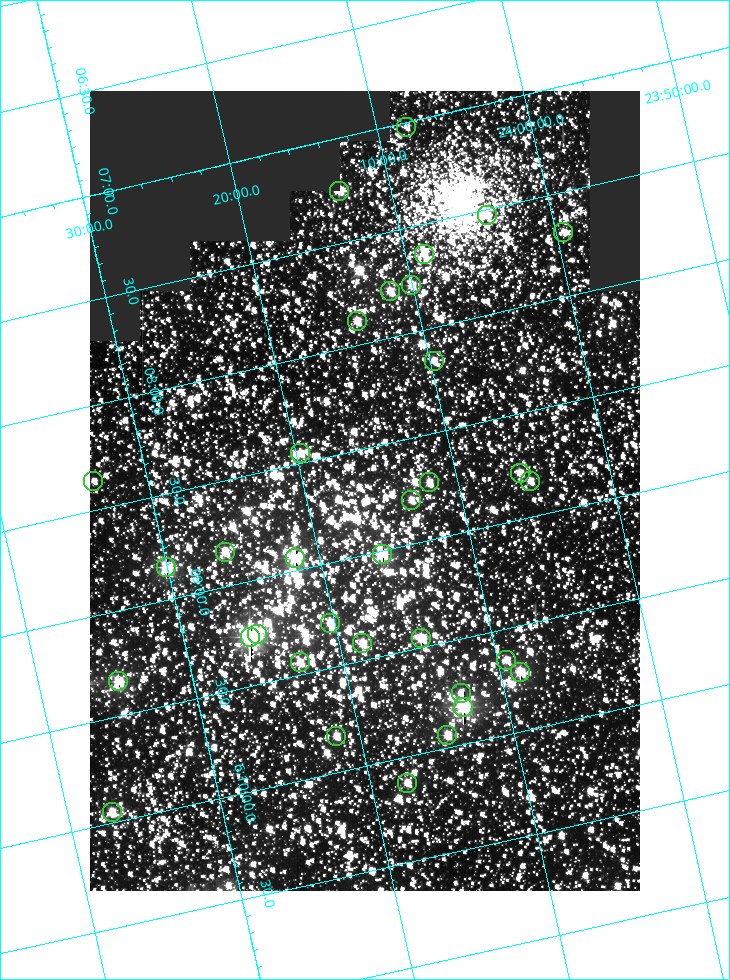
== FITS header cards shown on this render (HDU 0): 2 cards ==
NAXIS1  =                  550
NAXIS2  =                  800

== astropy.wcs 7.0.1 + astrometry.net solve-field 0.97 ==
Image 550 x 800 px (HDU 0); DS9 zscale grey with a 90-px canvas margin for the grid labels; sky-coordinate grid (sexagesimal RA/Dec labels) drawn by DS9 from the SOLVED WCS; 34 Tycho-2 reference stars matched to detected sources circled (green)
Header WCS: RA---TAN/DEC--TAN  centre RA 06:08:42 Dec +24:16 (92.17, +24.27 deg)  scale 3.98 arcsec/px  FOV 36.4' x 53.0'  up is -103 deg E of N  parity normal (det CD < 0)
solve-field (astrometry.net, Tycho-2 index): VERIFIED the header's WCS against the Tycho-2 star catalogue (verified at 3 index scales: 19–34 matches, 0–1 conflicts across passes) and refined it, rather than solving blind
Solved WCS: RA---TAN-SIP/DEC--TAN-SIP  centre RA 06:08:42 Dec +24:16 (92.17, +24.27 deg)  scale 3.98 arcsec/px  FOV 36.4' x 53.0'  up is -103 deg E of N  parity normal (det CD < 0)
The solver's refit moves the header's centre by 0.36 arcsec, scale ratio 1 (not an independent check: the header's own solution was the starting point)
Tycho-2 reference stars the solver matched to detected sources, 34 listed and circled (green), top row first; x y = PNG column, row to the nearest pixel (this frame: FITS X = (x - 90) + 1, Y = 800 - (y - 91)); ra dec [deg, ICRS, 3 dp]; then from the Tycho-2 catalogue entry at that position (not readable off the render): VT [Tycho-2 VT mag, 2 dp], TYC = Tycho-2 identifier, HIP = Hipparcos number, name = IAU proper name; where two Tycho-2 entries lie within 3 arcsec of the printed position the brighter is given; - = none
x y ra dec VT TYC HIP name
406 127 91.756 +24.135 11.55 1864-383-1 - -
339 191 91.813 +24.222 9.50 1864-951-1 - -
487 215 91.882 +24.069 10.67 1864-1197-1 - -
563 232 91.922 +23.991 11.04 1864-773-1 - -
424 254 91.910 +24.147 9.81 1864-677-1 - -
411 285 91.945 +24.168 9.83 1864-545-1 - -
390 291 91.946 +24.193 9.49 1864-879-1 - -
357 321 91.972 +24.235 9.87 1864-607-1 - -
434 361 92.040 +24.163 9.97 1864-387-1 - -
300 453 92.113 +24.329 10.09 1877-692-1 - -
520 473 92.195 +24.097 9.91 1877-1306-1 - -
93 481 92.090 +24.558 11.22 1868-1493-1 - -
530 481 92.208 +24.088 10.02 1877-898-1 - -
429 482 92.182 +24.197 9.90 1877-42-1 - -
411 500 92.198 +24.221 10.14 1877-234-1 - -
225 552 92.210 +24.434 9.33 1881-345-1 - -
382 554 92.254 +24.266 8.73 1877-224-1 - -
295 558 92.236 +24.360 8.19 1877-300-1 29148 -
166 567 92.212 +24.501 8.67 1881-93-1 - -
330 623 92.321 +24.338 9.42 1877-884-1 - -
257 634 92.315 +24.419 9.14 1881-15-1 - -
250 637 92.316 +24.428 7.55 1881-1595-1 - -
421 638 92.364 +24.244 8.80 1877-1589-1 - -
362 643 92.355 +24.308 9.21 1877-702-1 - -
506 660 92.412 +24.157 10.23 1877-766-1 - -
300 662 92.360 +24.380 9.69 1881-496-1 - -
520 672 92.431 +24.145 8.75 1877-16-1 - -
118 681 92.334 +24.580 8.60 1881-81-1 - -
461 693 92.439 +24.215 10.07 1877-154-1 - -
463 707 92.456 +24.215 7.57 1877-1484-1 - -
447 735 92.485 +24.239 9.49 1877-1276-1 - -
336 736 92.457 +24.359 9.75 1877-1432-1 - -
407 783 92.531 +24.294 10.40 1877-334-1 - -
112 812 92.487 +24.619 9.38 1881-1542-1 - -